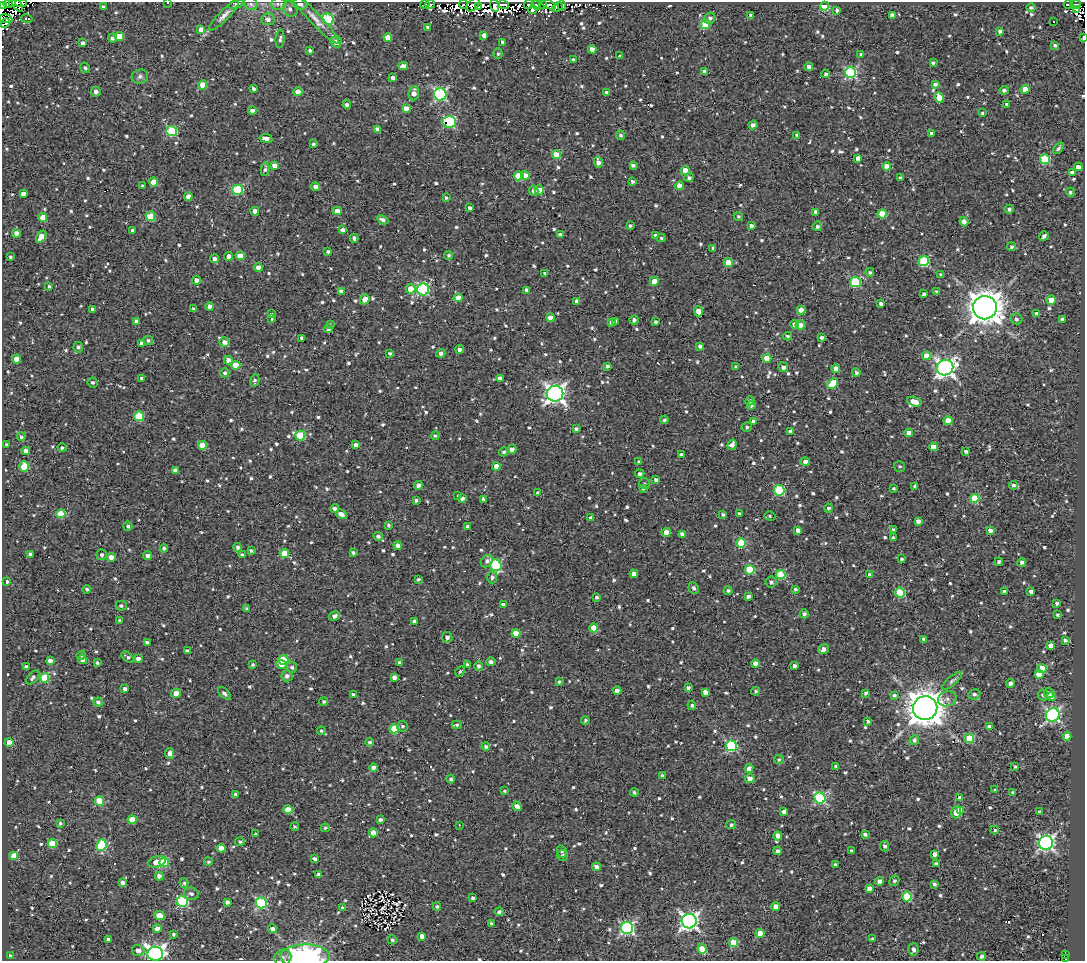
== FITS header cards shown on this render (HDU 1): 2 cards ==
NAXIS1  =                 1083
NAXIS2  =                  959

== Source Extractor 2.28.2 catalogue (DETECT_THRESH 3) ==
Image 1083 x 959 px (HDU 1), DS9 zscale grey, 1 PNG px = 1 image px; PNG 1087 x 963 px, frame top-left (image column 1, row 959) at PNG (2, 2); each listed source drawn as its Kron ellipse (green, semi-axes under 4 px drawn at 4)
Background 1.48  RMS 4.8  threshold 14.4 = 3 sigma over >= 5 px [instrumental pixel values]
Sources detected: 1039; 13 with non-positive FLUX_AUTO (blend fragments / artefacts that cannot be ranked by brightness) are neither listed nor drawn; of the other 1026, the 500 brightest by FLUX_AUTO listed and drawn (526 fainter detections omitted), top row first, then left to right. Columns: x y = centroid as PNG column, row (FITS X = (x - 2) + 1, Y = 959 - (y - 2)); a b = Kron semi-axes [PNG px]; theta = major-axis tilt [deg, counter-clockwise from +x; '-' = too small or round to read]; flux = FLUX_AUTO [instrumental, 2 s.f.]
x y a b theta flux
12 3 3 2 - 1400
21 3 6 3 1 5000
168 3 3 2 - 1000
8 4 4 3 - 13000
236 4 8 4 21 700
251 4 7 6 - 1100
278 4 7 6 - 1100
300 4 7 5 -26 1300
425 4 4 2 - 600
430 4 5 3 - 790
464 4 5 2 - 1100
504 4 6 4 -36 2800
529 4 5 4 - 4400
543 4 2 2 - 1000
1068 4 4 3 - 1600
2 5 2 2 - 770
17 5 8 4 -56 5500
473 5 8 5 44 5000
494 5 7 4 -79 6800
536 5 5 3 - 2200
549 5 7 4 -24 6100
562 5 5 3 - 1000
1075 5 6 4 12 900
478 6 4 2 - 610
824 6 4 4 - 16000
103 7 3 3 - 600
557 7 6 3 37 3200
1031 8 5 4 - 860
290 9 8 6 -51 1300
1076 9 4 2 - 580
533 10 4 4 - 3900
837 10 3 3 - 900
892 15 4 3 - 1200
224 16 21 5 45 1800
751 16 4 3 - 1100
314 18 36 6 -46 3500
710 18 6 5 - 1100
6 19 6 3 -9 2200
27 19 6 4 -11 1200
268 19 6 6 - 1600
328 19 6 5 - 25000
1054 21 3 3 - 580
5 23 5 3 - 7100
705 24 5 4 - 13000
428 27 4 3 - 890
201 29 4 4 - 2100
1000 31 4 3 - 1000
484 35 4 4 - 1800
119 36 4 4 - 8000
388 37 4 4 - 3800
112 38 4 4 - 880
1083 38 4 2 - 1100
280 39 9 4 85 820
336 42 5 5 - 2400
503 42 4 4 - 890
83 43 4 3 - 1100
1055 45 4 3 - 720
592 49 4 4 - 2900
310 50 3 3 - 730
498 54 5 4 - 580
861 54 3 3 - 580
620 56 4 3 - 2400
574 60 4 3 - 1200
933 63 3 3 - 710
403 66 5 4 - 1700
809 67 4 4 - 1600
85 68 5 4 - 590
704 71 4 3 - 1200
851 73 5 5 - 35000
826 74 4 4 - 710
140 77 8 7 - 1000
393 78 4 3 - 1500
935 84 4 4 - 870
203 85 4 4 - 6900
253 89 4 3 - 810
1025 89 4 4 - 3900
1004 90 4 4 - 720
96 92 5 4 - 1400
298 92 4 4 - 5700
414 93 7 5 83 2100
607 93 4 4 - 1300
440 95 6 6 - 43000
939 97 5 4 - 7800
1007 104 4 3 - 1100
347 105 4 4 - 890
406 108 4 4 - 2700
252 111 4 4 - 2200
982 113 3 3 - 560
449 122 7 5 -3 28000
753 125 4 4 - 1300
377 129 4 3 - 1600
172 131 5 5 - 23000
931 133 3 3 - 1400
621 135 5 4 - 730
797 135 3 3 - 790
266 138 6 4 -9 1800
313 144 4 3 - 630
1058 148 7 4 50 760
557 155 4 4 - 7800
858 158 4 4 - 1800
1045 159 5 5 - 17000
598 162 5 4 - 1700
633 165 4 3 - 840
274 166 4 4 - 2000
887 166 4 4 - 3700
1078 167 4 4 - 2100
265 169 7 4 81 800
685 170 4 4 - 3400
1072 173 4 4 - 1800
525 175 4 4 - 4700
519 176 5 4 - 9200
900 177 4 3 - 650
689 178 5 4 - 750
633 181 4 3 - 910
153 182 4 4 - 5000
143 186 3 3 - 720
679 186 4 4 - 3500
315 187 5 4 - 1600
238 190 5 5 - 20000
539 190 5 4 - 4500
534 191 5 4 - 1600
1070 192 4 4 - 710
23 194 4 3 - 1300
188 196 4 4 - 1900
446 198 3 3 - 580
470 208 4 4 - 1000
1009 209 4 4 - 910
255 211 4 4 - 2400
337 211 4 4 - 2900
816 212 4 4 - 2300
882 214 4 4 - 8200
150 216 5 5 - 11000
738 216 5 4 - 560
43 217 4 4 - 4200
383 220 6 4 -28 1200
964 221 5 4 - 1800
630 226 3 3 - 630
751 226 4 3 - 1200
817 226 5 4 - 800
343 230 4 4 - 1300
133 231 4 3 - 950
16 233 4 4 - 1800
560 235 4 4 - 1600
656 236 4 4 - 1100
1044 236 5 3 - 1000
41 237 7 4 56 3200
354 238 4 3 - 790
661 238 4 3 - 570
1011 247 4 4 - 730
713 248 3 3 - 670
328 252 3 3 - 650
448 255 4 4 - 590
229 256 4 4 - 1600
240 256 4 4 - 5000
10 257 3 3 - 660
214 259 4 4 - 1400
924 261 5 5 - 22000
728 262 4 4 - 6600
258 268 4 4 - 2700
870 272 4 4 - 590
545 273 4 3 - 710
941 274 3 3 - 580
197 280 4 4 - 1900
654 281 4 4 - 4800
855 282 5 5 - 23000
49 286 3 3 - 570
411 289 5 4 - 5300
423 289 6 6 - 35000
527 290 4 3 - 1300
341 291 4 4 - 1600
936 292 3 3 - 640
924 294 4 3 - 720
458 298 4 4 - 3000
365 299 5 4 - 2600
1051 300 4 4 - 4800
577 301 4 4 - 1700
881 304 4 3 - 1000
210 307 4 4 - 2100
985 308 12 11 - 560000
92 309 4 3 - 910
193 309 3 3 - 650
801 310 4 4 - 4600
698 311 5 4 - 4300
271 314 3 3 - 700
1037 314 4 4 - 2200
550 318 4 4 - 2400
272 319 3 3 - 680
1016 319 6 5 - 760
1062 319 4 3 - 1000
634 320 5 4 - 890
136 321 4 3 - 800
616 321 4 3 - 650
611 322 4 4 - 880
656 322 3 3 - 620
330 324 3 3 - 560
794 324 4 4 - 1600
800 325 5 4 - 2100
328 329 4 4 - 1300
788 336 4 3 - 630
822 337 4 4 - 900
302 338 4 3 - 830
148 340 5 4 - 660
225 342 5 4 - 2200
142 343 4 4 - 870
700 346 4 3 - 1100
78 347 5 5 - 740
460 350 4 4 - 2100
390 353 4 3 - 620
441 353 4 4 - 940
926 356 4 4 - 3400
767 358 4 4 - 7200
17 359 4 4 - 4600
228 360 4 4 - 2500
236 365 4 4 - 6000
607 366 4 3 - 720
736 367 4 3 - 650
783 367 5 5 - 1200
945 368 8 7 - 140000
836 369 4 4 - 2500
225 373 5 4 - 720
856 373 4 4 - 850
142 378 4 3 - 910
500 378 4 4 - 1600
255 380 6 4 76 760
93 382 5 5 - 800
833 384 6 4 45 9400
555 394 8 8 - 160000
750 401 4 4 - 1000
914 402 7 4 -17 3800
751 405 4 4 - 670
139 416 5 5 - 12000
664 420 4 4 - 640
753 421 4 3 - 1200
948 421 4 4 - 6200
747 427 5 4 - 670
576 429 4 3 - 660
790 432 4 3 - 1200
909 433 4 4 - 3000
300 436 5 5 - 14000
435 436 4 3 - 590
21 437 4 4 - 720
7 444 4 3 - 580
202 445 4 4 - 4800
356 445 4 4 - 1500
732 445 5 4 - 1500
933 447 4 4 - 4100
62 448 4 4 - 640
512 449 4 4 - 1700
26 451 4 4 - 1500
966 451 3 3 - 950
504 452 5 4 - 700
681 455 4 3 - 960
639 462 4 4 - 750
805 462 4 4 - 3000
496 466 4 4 - 2900
899 466 6 5 - 670
24 467 5 5 - 9600
175 470 4 4 - 1000
640 474 4 4 - 1100
656 480 4 3 - 1000
644 484 5 5 - 570
419 485 4 4 - 1300
1013 485 4 4 - 940
915 486 4 3 - 580
643 488 4 3 - 670
894 489 3 3 - 600
779 490 5 5 - 24000
538 493 4 3 - 1100
458 496 3 3 - 1400
462 498 4 4 - 1400
975 498 4 4 - 11000
483 499 4 3 - 610
416 500 3 3 - 610
829 508 4 4 - 880
335 509 4 4 - 1100
61 514 4 4 - 11000
341 514 6 4 -33 1900
723 514 4 3 - 600
739 514 4 3 - 890
770 516 5 4 - 660
591 518 4 4 - 1400
918 521 4 4 - 1400
389 525 4 3 - 680
128 526 5 4 - 660
467 526 4 3 - 660
798 530 4 4 - 1700
893 530 4 4 - 740
990 530 4 4 - 2400
666 532 4 4 - 4700
682 534 4 3 - 1500
378 536 5 4 - 1100
893 538 3 3 - 580
741 543 5 4 - 15000
398 546 4 4 - 1800
237 547 4 4 - 1000
164 548 4 4 - 850
251 551 4 3 - 700
284 553 5 4 - 7700
353 553 3 3 - 710
30 554 4 3 - 960
102 555 5 5 - 930
242 555 4 3 - 700
148 556 4 4 - 1400
111 557 4 4 - 3000
901 559 4 4 - 670
487 561 7 5 48 1100
999 562 4 4 - 670
1022 562 4 4 - 1100
496 565 6 5 - 32000
750 570 5 5 - 15000
634 574 4 4 - 1800
781 575 5 4 - 14000
870 575 4 4 - 1500
492 577 6 5 - 1000
418 579 3 3 - 600
7 582 3 3 - 820
771 582 5 5 - 960
694 588 6 5 - 1000
87 589 4 4 - 690
795 589 3 3 - 650
728 591 4 4 - 720
1004 591 4 3 - 900
1031 591 4 3 - 1200
900 592 5 5 - 14000
748 596 4 3 - 1100
596 597 4 4 - 720
1057 603 3 3 - 880
503 605 4 3 - 1200
121 606 5 5 - 710
247 609 4 4 - 570
804 614 4 4 - 1100
1057 615 3 3 - 590
334 616 6 4 30 1200
120 620 4 4 - 570
414 622 4 4 - 2200
594 628 4 4 - 5300
516 633 4 4 - 6500
447 637 5 5 - 1400
924 639 3 3 - 700
1065 640 4 3 - 820
147 642 4 3 - 950
1050 645 4 3 - 1900
823 649 5 4 - 2000
187 651 4 3 - 920
81 656 4 4 - 570
128 657 7 4 -41 850
138 659 4 4 - 1500
82 660 4 4 - 1300
283 660 5 5 - 12000
50 661 4 4 - 2000
399 662 4 4 - 670
491 662 4 4 - 1100
97 663 3 3 - 680
253 664 3 3 - 580
281 664 5 4 - 2700
467 664 4 3 - 630
755 664 4 4 - 2700
479 666 4 4 - 1000
794 666 4 3 - 1100
26 667 4 3 - 1100
292 667 6 5 - 830
1042 668 4 4 - 7500
460 672 5 4 - 560
1039 674 4 4 - 3700
287 676 5 5 - 1500
33 677 8 5 49 1000
394 677 4 4 - 1700
44 678 5 4 - 13000
952 681 12 4 40 860
559 682 3 3 - 560
1010 683 4 4 - 1200
688 688 4 4 - 970
125 689 4 4 - 1500
617 690 4 3 - 1800
755 691 4 4 - 580
705 692 4 4 - 2000
176 693 5 4 - 3700
224 693 8 4 -46 980
865 693 4 3 - 740
1049 693 5 5 - 1500
353 694 3 3 - 620
974 694 6 5 - 840
894 695 4 3 - 620
1043 695 5 5 - 1100
1051 697 4 4 - 880
947 699 9 7 16 1400
98 702 5 4 - 1000
324 702 4 4 - 720
692 705 4 4 - 790
925 708 12 12 - 700000
1053 715 7 6 - 66000
585 720 4 3 - 570
868 721 3 3 - 680
457 725 5 3 - 710
402 726 5 5 - 710
989 727 4 3 - 1900
394 729 4 4 - 8300
321 731 4 4 - 600
1067 736 4 4 - 5100
969 738 5 4 - 12000
914 740 5 4 - 1100
370 742 4 4 - 750
9 743 4 4 - 3600
731 746 5 5 - 33000
486 747 4 4 - 990
170 753 5 4 - 1800
779 760 4 4 - 610
836 766 4 3 - 970
1015 767 3 3 - 740
374 768 4 4 - 2600
749 768 4 4 - 2400
663 776 4 3 - 1400
451 779 4 4 - 790
750 779 5 4 - 2400
995 790 4 3 - 600
505 791 4 3 - 560
634 792 4 4 - 600
1013 793 4 3 - 1100
235 794 4 3 - 580
820 798 6 5 - 35000
960 798 4 4 - 1600
100 801 4 4 - 9300
517 806 5 4 - 1900
288 810 4 4 - 6200
960 810 4 4 - 3400
784 812 4 4 - 2100
956 812 6 5 - 5800
1039 812 4 3 - 1200
132 820 4 4 - 4400
380 820 4 3 - 800
60 823 3 3 - 550
459 825 3 2 - 1600
731 825 5 4 - 760
295 827 4 4 - 580
325 828 4 4 - 670
995 830 4 3 - 570
373 833 4 4 - 2500
256 834 4 3 - 590
865 834 4 3 - 910
778 836 4 4 - 2000
240 842 5 4 - 660
1046 843 7 7 - 100000
52 844 5 4 - 9400
101 845 6 5 - 17000
885 846 5 4 - 970
221 848 4 4 - 4600
777 851 4 4 - 910
851 851 3 3 - 580
562 852 6 5 - 620
935 854 4 4 - 1800
14 856 4 4 - 6900
563 856 5 5 - 740
315 859 4 3 - 1000
157 862 9 5 16 4100
164 862 5 4 - 14000
208 862 4 4 - 650
835 864 3 3 - 660
936 864 4 3 - 970
597 867 4 4 - 1800
318 874 3 3 - 990
159 876 4 4 - 1300
879 881 4 4 - 1700
894 881 5 4 - 650
123 883 4 4 - 1500
184 883 5 4 - 590
934 884 4 3 - 630
869 888 4 4 - 1900
191 894 7 6 - 910
907 896 5 5 - 17000
473 898 3 3 - 840
182 901 5 5 - 28000
227 902 3 3 - 1000
261 903 5 5 - 35000
776 906 4 4 - 2500
437 907 4 4 - 580
342 908 4 4 - 650
499 912 4 4 - 1100
159 916 5 4 - 6200
689 921 7 7 - 130000
491 923 3 3 - 550
627 928 6 6 - 56000
157 929 4 4 - 2500
273 929 4 4 - 1600
760 933 4 4 - 6100
173 934 3 3 - 690
422 936 4 4 - 1700
108 939 3 3 - 620
872 939 4 3 - 950
392 940 5 4 - 690
734 943 4 4 - 11000
702 949 5 4 - 6400
913 949 6 5 - 1300
138 950 6 5 - 1900
155 954 8 7 - 140000
1065 954 3 3 - 840
10 956 3 3 - 740
305 956 24 11 0 57000
982 956 4 4 - 1000
283 957 9 7 37 1200
1066 959 3 2 - 1100
At the frame edge (FLAGS 8, measured only in part): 13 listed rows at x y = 12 3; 21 3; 168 3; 8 4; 251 4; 300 4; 2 5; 17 5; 5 23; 1083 38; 155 954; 305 956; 1066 959
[526 fainter detections neither listed nor drawn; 13 non-positive-flux detections neither listed nor drawn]